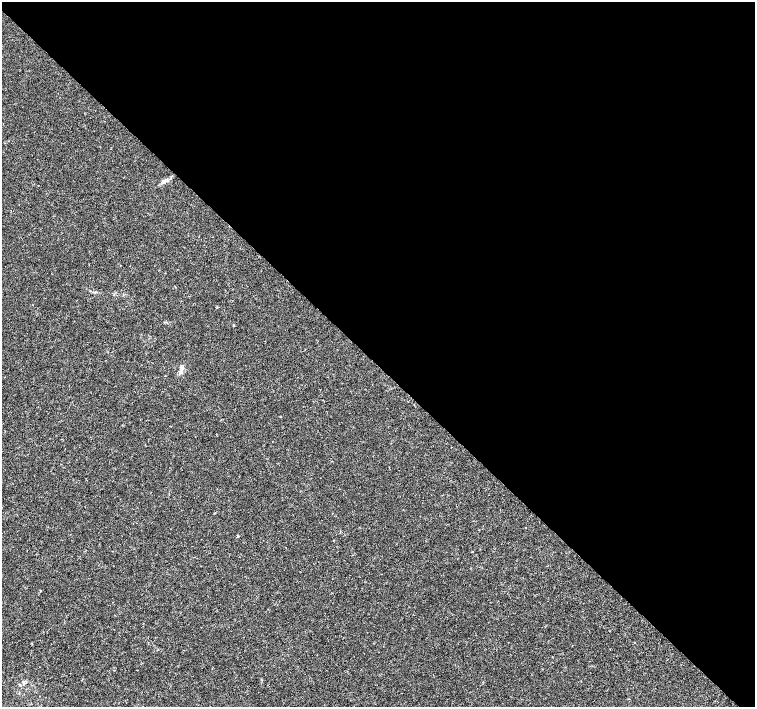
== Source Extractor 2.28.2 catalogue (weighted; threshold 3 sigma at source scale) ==
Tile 8 of 4 x 4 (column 4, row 2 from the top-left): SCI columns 4522-6026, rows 3041-4449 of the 6026 x 6016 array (HDU 1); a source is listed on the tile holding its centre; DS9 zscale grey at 2 x 2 block average (1 PNG px = mean of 2 x 2 image px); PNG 757 x 709 px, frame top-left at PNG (2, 2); no overlay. Shown black and unused: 52% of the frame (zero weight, under 3 of 4 exposures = <1% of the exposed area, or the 3 px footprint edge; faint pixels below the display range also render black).
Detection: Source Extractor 2.28.2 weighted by HDU 2 'WHT'; one run over the whole footprint, this tile lists its part. Background -4.64e-05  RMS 0.0017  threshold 0.00754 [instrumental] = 3 sigma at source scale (4.5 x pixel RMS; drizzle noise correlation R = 1.50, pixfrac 1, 0.0396/0.0396 arcsec/px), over >= 5 px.
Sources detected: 5; all 5 listed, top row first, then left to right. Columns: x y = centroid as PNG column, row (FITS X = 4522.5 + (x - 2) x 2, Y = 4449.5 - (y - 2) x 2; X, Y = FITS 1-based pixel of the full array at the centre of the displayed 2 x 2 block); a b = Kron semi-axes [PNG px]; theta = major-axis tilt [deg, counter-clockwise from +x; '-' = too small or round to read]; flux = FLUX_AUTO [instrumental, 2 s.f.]
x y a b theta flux
233 325 2 2 - 0.42
182 368 12 4 77 1.7
165 376 2 2 - 0.27
238 536 3 2 - 0.24
472 552 2 2 - 0.2